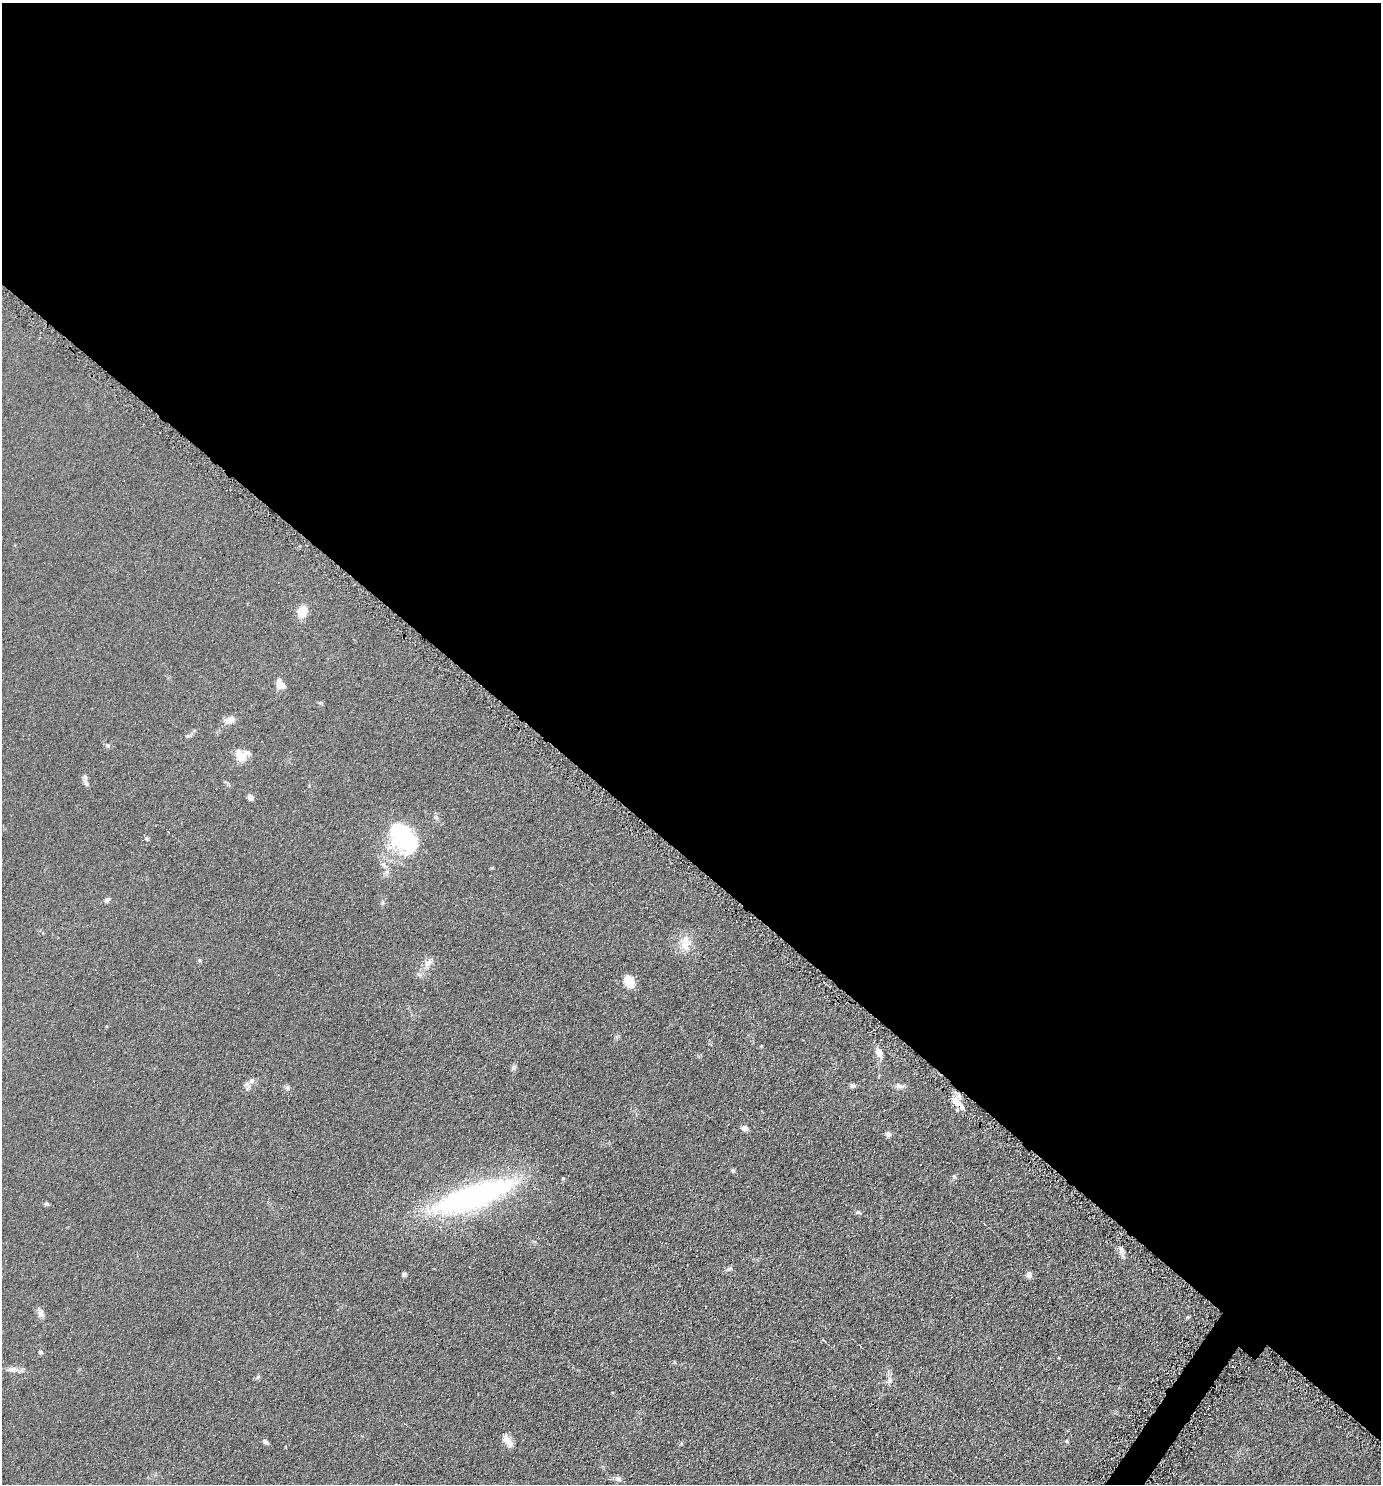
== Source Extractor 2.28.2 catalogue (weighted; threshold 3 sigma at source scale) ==
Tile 3 of 4 x 4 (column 3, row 1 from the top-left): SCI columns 2906-4284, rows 4455-5936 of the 5952 x 5946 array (HDU 1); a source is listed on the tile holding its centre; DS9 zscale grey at full resolution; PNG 1383 x 1486 px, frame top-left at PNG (2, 3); no overlay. Shown black and unused: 58% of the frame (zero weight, under 4 of 8 exposures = <1% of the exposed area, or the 3 px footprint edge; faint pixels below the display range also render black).
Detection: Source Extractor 2.28.2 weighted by HDU 2 'WHT'; one run over the whole footprint, this tile lists its part. Background 0.0906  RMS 0.0077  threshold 0.0316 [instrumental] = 3 sigma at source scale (4.09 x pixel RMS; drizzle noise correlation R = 1.36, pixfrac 0.8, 0.05/0.05 arcsec/px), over >= 5 px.
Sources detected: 52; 3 inside a brighter object's white glare — not listed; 3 inside a brighter listed object's ellipse — not listed separately; the other 46 listed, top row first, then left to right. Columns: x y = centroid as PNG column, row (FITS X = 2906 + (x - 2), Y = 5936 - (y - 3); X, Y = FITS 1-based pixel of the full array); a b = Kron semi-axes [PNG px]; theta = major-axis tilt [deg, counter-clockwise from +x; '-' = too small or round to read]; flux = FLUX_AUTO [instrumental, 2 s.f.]
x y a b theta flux
302 611 8 7 - 15
282 686 9 7 11 5.2
320 703 6 4 19 0.84
230 720 12 8 30 6
187 736 6 4 18 1.1
108 746 5 5 - 1.2
242 757 12 10 -40 8.6
86 783 10 6 -52 2.3
251 797 6 5 - 4
396 830 34 19 81 33
168 832 3 2 - 0.48
384 865 12 4 -40 2.4
107 900 7 5 44 2
685 943 18 12 90 11
199 960 6 4 -89 0.78
428 963 14 8 37 4.6
629 980 11 8 -71 14
879 1053 12 8 -69 5.3
513 1067 8 5 62 1.6
252 1081 8 6 -59 2.2
852 1086 7 5 13 1.6
899 1086 13 6 -8 2.7
287 1088 7 5 -87 1.6
955 1101 17 10 -46 8.8
745 1128 6 6 - 3.5
888 1134 7 6 - 2.2
733 1170 6 5 - 1.1
954 1177 7 4 90 1.1
563 1178 5 3 - 0.8
473 1197 102 27 21 150
46 1204 5 5 - 1.3
858 1212 7 5 -1 1.5
1121 1250 10 7 -51 3.2
729 1269 10 5 25 1.6
404 1274 5 4 - 1.7
1029 1275 7 6 - 2.9
41 1313 12 7 -74 3.6
1188 1317 6 4 45 0.72
41 1352 6 6 - 1.3
12 1369 13 7 14 3.7
258 1377 6 6 - 1.2
890 1380 10 7 86 2.9
508 1441 17 8 -49 5.5
1066 1441 5 4 - 0.92
265 1442 9 5 -36 1.7
618 1479 8 6 -35 2.4
Overlapping masked pixels (flux is a lower limit): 1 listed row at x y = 955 1101
Unlisted compact peaks at least as high as the median listed source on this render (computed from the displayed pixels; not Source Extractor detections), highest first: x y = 146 838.